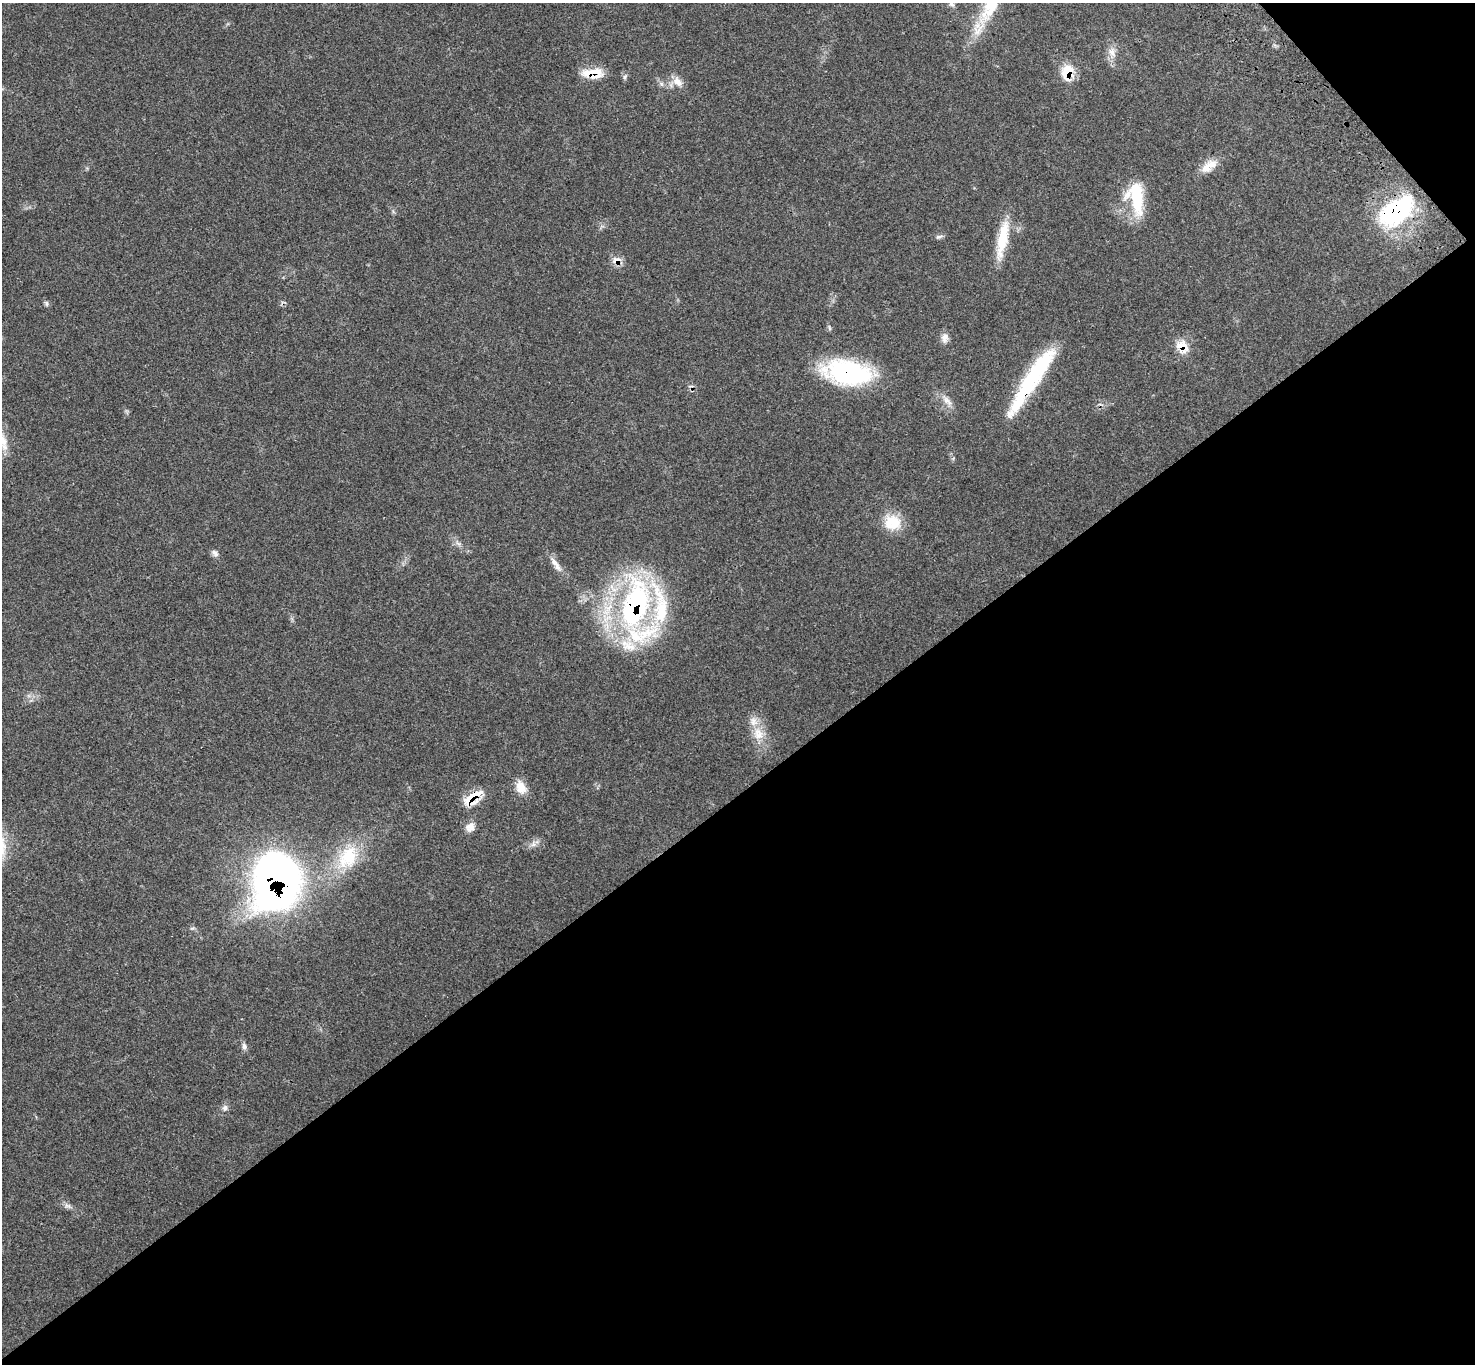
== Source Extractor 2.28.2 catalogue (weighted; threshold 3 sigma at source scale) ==
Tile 12 of 4 x 4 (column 4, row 3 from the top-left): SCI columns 4522-5994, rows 1604-2965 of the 6102 x 6074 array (HDU 1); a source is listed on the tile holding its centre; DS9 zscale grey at full resolution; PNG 1477 x 1366 px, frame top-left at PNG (2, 3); no overlay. Shown black and unused: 43% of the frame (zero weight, under 3 of 4 exposures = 6% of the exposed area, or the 3 px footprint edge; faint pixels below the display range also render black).
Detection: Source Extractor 2.28.2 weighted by HDU 2 'WHT'; one run over the whole footprint, this tile lists its part. Background 0.058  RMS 0.0056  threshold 0.025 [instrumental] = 3 sigma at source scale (4.5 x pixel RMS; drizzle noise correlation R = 1.50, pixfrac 1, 0.05/0.05 arcsec/px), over >= 5 px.
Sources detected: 39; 4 inside a brighter listed object's ellipse — not listed separately; the other 35 listed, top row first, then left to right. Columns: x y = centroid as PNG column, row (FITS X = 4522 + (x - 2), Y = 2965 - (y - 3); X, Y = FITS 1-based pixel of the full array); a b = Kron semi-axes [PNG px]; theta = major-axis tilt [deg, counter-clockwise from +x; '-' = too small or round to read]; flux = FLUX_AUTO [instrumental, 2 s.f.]
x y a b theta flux
952 4 9 5 -30 1.4
990 5 56 21 71 31
1112 53 17 10 89 5
594 72 33 10 5 9.5
1067 72 18 14 78 12
625 77 8 5 63 1.2
677 82 17 11 -48 5
1209 166 25 11 37 7.6
1136 198 43 20 -80 26
1396 211 39 21 36 74
939 237 12 5 16 1.3
1002 239 49 11 79 19
617 260 12 9 7 4.5
47 304 8 5 -84 1.1
829 328 8 4 -81 0.88
945 337 13 8 80 3.4
1182 347 18 14 -55 8.8
847 372 50 24 -9 73
1032 379 82 14 57 58
947 401 19 8 -44 4.2
3 441 24 10 -77 6.6
892 522 22 19 -24 14
458 544 8 5 -44 1.5
215 553 11 6 -47 2.1
556 564 26 7 -55 4.8
635 605 71 34 77 130
758 734 19 15 -73 9.8
521 787 18 13 -63 7
472 798 28 12 38 12
470 827 12 11 - 4.3
348 857 37 26 57 29
276 881 44 36 82 370
244 1046 9 7 -74 1.8
225 1108 9 7 75 2.1
67 1205 10 5 -13 1.9
Overlapping masked pixels (flux is a lower limit): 10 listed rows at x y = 594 72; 1067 72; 1396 211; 617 260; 1182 347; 847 372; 1032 379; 635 605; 472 798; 276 881
Isophote crosses this tile's border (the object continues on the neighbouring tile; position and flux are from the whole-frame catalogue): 2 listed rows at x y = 990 5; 3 441